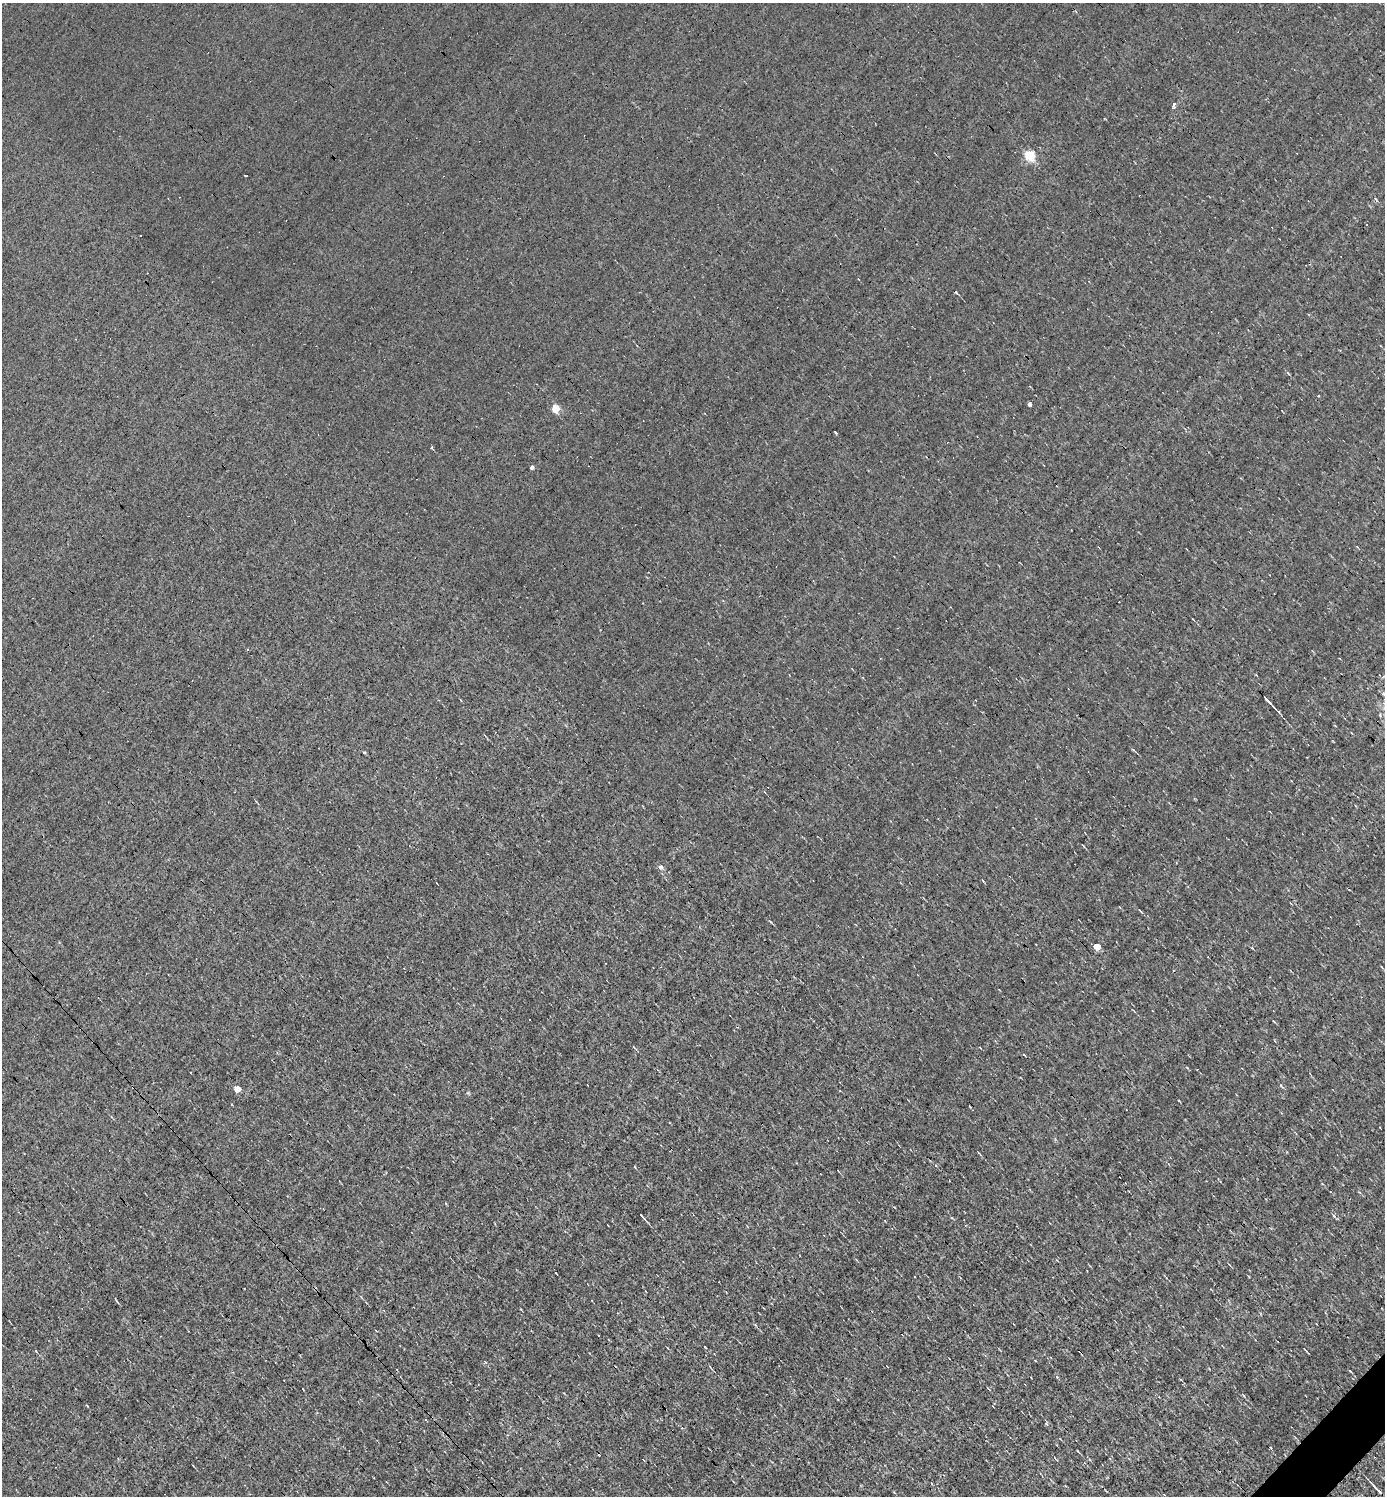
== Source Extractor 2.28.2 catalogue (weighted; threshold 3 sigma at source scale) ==
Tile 6 of 4 x 4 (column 2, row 2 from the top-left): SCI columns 1677-3059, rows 2989-4482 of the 5976 x 5976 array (HDU 1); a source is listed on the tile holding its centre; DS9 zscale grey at full resolution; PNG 1387 x 1498 px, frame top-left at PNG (2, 3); no overlay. Shown black and unused: <1% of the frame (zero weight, under 3 of 4 exposures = <1% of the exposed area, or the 3 px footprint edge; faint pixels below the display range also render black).
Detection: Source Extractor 2.28.2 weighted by HDU 2 'WHT'; one run over the whole footprint, this tile lists its part. Background 0.0079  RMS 0.058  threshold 0.261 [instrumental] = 3 sigma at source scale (4.5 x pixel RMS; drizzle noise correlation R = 1.50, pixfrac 1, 0.05/0.05 arcsec/px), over >= 5 px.
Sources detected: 31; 9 cosmic-ray / hot-pixel residue — not listed; the other 22 listed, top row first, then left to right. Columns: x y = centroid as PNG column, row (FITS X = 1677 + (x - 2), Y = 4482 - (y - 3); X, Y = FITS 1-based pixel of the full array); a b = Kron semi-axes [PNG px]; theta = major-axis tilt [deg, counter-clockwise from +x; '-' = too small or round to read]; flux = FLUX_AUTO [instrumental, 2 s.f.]
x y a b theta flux
1174 106 8 5 87 16
1029 155 5 5 - 410
1318 396 3 2 - 7.4
1029 404 4 3 - 110
555 408 5 5 - 170
532 467 5 4 - 13
1267 700 14 3 -48 27
364 752 6 3 -18 5.1
660 867 5 5 - 17
1140 911 7 2 -44 5.8
1096 946 5 4 - 97
1382 967 5 3 - 5.2
237 1089 5 4 - 90
979 1153 6 3 -45 5.1
935 1165 4 3 - 5.2
635 1167 4 3 - 4
642 1216 10 2 -48 14
1350 1371 5 2 - 5.6
1243 1395 5 3 - 5.1
426 1419 3 3 - 5.7
1046 1423 5 3 - 6.4
1377 1490 13 2 -47 30
Unlisted compact peaks at least as high as the median listed source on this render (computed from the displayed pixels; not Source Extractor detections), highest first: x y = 468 1093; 1281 1085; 1057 1377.